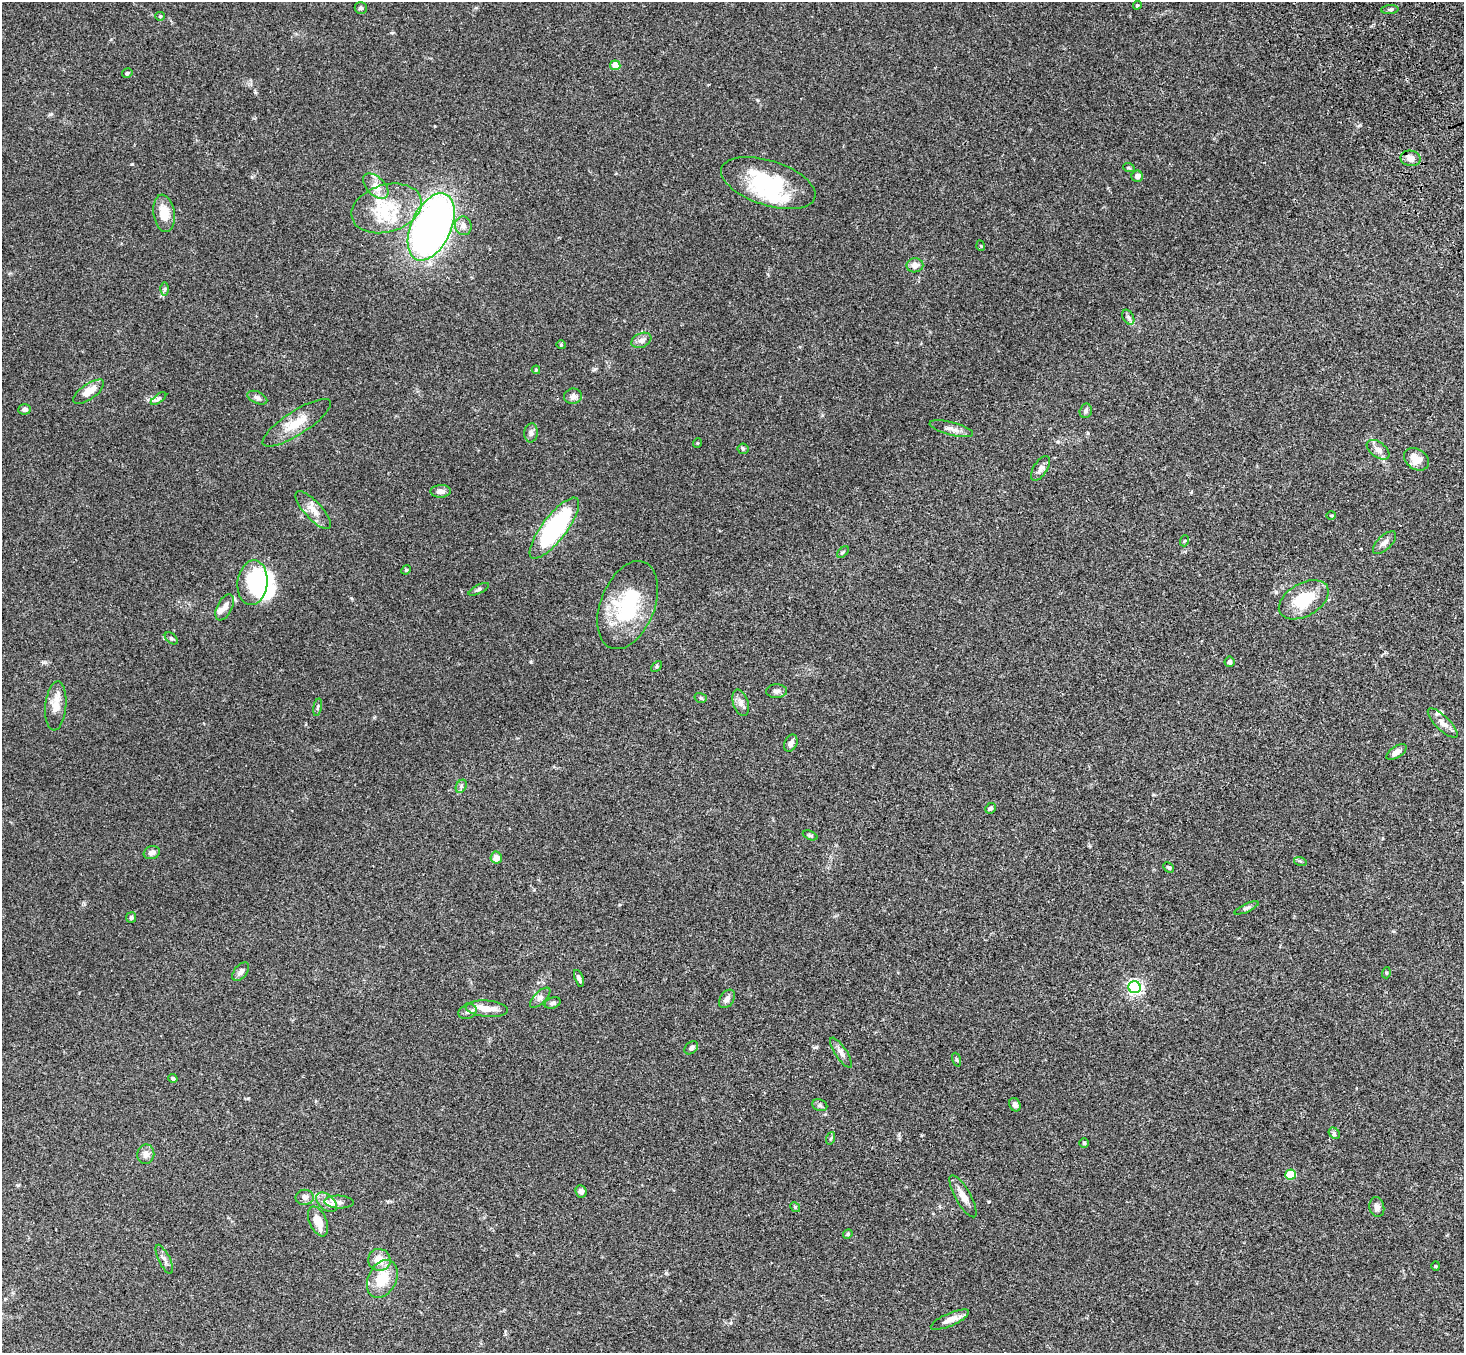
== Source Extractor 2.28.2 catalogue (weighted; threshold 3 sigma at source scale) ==
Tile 10 of 4 x 4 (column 2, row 3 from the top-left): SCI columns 1569-3030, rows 1727-3077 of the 6059 x 6016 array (HDU 1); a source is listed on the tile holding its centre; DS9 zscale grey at full resolution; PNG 1466 x 1355 px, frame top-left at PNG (2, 2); each listed source drawn as its Kron ellipse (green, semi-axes under 4 px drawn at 4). Shown black and unused: <1% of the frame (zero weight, under 3 of 4 exposures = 6% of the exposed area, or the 3 px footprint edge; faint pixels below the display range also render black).
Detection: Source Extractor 2.28.2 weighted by HDU 2 'WHT'; one run over the whole footprint, this tile lists its part. Background 0.0606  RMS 0.0057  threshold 0.0254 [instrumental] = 3 sigma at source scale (4.5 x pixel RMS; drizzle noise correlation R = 1.50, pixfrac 1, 0.05/0.05 arcsec/px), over >= 5 px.
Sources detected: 114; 4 inside a brighter object's white glare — neither listed nor drawn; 7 inside a brighter listed object's ellipse — not listed separately; the other 103 listed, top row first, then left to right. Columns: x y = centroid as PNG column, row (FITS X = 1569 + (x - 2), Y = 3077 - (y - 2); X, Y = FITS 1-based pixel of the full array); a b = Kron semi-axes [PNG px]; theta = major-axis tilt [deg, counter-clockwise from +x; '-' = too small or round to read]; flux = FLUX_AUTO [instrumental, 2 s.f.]
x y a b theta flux
1137 5 4 3 - 0.7
361 8 6 5 - 1.3
1390 9 9 3 4 0.95
160 16 5 4 - 0.57
615 65 5 5 - 7.3
127 73 5 4 - 0.92
1411 158 10 7 -11 4
1129 168 6 3 -19 0.55
1137 176 6 5 - 2
768 183 49 22 -18 39
376 186 15 9 -45 5
387 208 36 23 16 26
164 213 19 10 -81 9.6
463 226 9 8 - 3
431 227 36 20 65 260
981 246 5 3 - 0.47
915 265 8 7 - 3.5
164 289 7 4 89 0.87
1128 317 8 5 -60 1.4
641 340 10 7 24 2.2
561 345 4 4 - 0.55
536 370 4 4 - 0.48
89 392 18 7 34 6.5
573 396 9 7 7 2.5
257 398 10 6 -24 1.6
158 399 9 4 35 1.2
25 409 6 5 - 1.5
1086 411 7 6 - 1.3
297 423 40 11 33 12
951 429 22 6 -14 3.6
531 433 9 6 82 1.7
697 443 5 3 - 0.43
743 449 5 5 - 0.7
1378 450 13 7 -36 3.2
1416 459 13 10 -35 7.6
1040 468 14 7 58 2.6
441 491 10 6 2 2.8
313 510 24 8 -47 5.6
1331 515 5 3 - 0.55
554 528 37 12 52 78
1184 541 5 3 - 0.5
1384 543 15 7 44 2.9
843 552 7 4 45 0.75
406 570 5 4 - 0.56
253 583 22 15 83 27
479 589 11 4 27 1.2
1304 600 27 16 30 21
628 605 46 27 68 40
225 607 14 7 63 3.1
171 638 7 4 -40 0.95
1229 662 5 5 - 1.4
656 666 6 4 45 0.68
777 691 10 7 1 1.8
701 698 6 5 - 0.92
741 703 13 7 -71 2.9
56 706 24 10 85 7.2
318 707 9 4 79 0.91
1443 723 20 7 -45 3.4
791 743 9 6 65 2.1
1397 752 11 5 32 2.9
461 786 7 5 60 1.1
990 808 6 5 - 1.2
810 835 8 4 -23 0.76
152 853 8 6 19 2.4
496 858 6 5 - 4.7
1300 861 6 4 -18 0.76
1169 867 6 4 -47 0.85
1247 908 13 3 24 1.3
131 917 5 5 - 1
241 972 11 6 52 2.5
1386 973 5 3 - 0.58
579 978 8 4 -70 1.5
1135 987 6 6 - 130
540 998 13 6 44 2
727 999 10 6 55 2.6
553 1003 8 5 20 1.3
487 1009 21 8 -5 7.9
467 1012 9 7 25 1.8
691 1048 7 5 42 1.4
841 1053 17 6 -57 2.7
957 1060 7 3 -71 0.66
173 1078 5 4 - 1.1
820 1105 8 5 -22 1.3
1015 1105 7 5 -65 2.2
1334 1133 6 5 - 0.97
831 1138 6 4 70 0.74
1084 1143 5 4 - 0.7
146 1154 10 8 79 3
1291 1174 5 5 - 17
581 1191 6 5 - 1.8
963 1196 24 7 -60 4.7
305 1197 9 7 3 2.2
327 1202 12 7 -41 3.5
339 1202 14 6 -3 2.9
795 1207 5 4 - 0.65
1377 1207 10 7 -80 2.3
318 1221 16 8 -65 7.4
848 1234 5 4 - 0.64
164 1259 16 5 -64 2.2
379 1260 11 11 - 7.2
1436 1266 4 4 - 0.56
382 1279 20 14 63 13
950 1320 21 6 23 4.3
Unlisted compact peaks at least as high as the median listed source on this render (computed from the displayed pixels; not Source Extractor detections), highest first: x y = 132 164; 531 662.